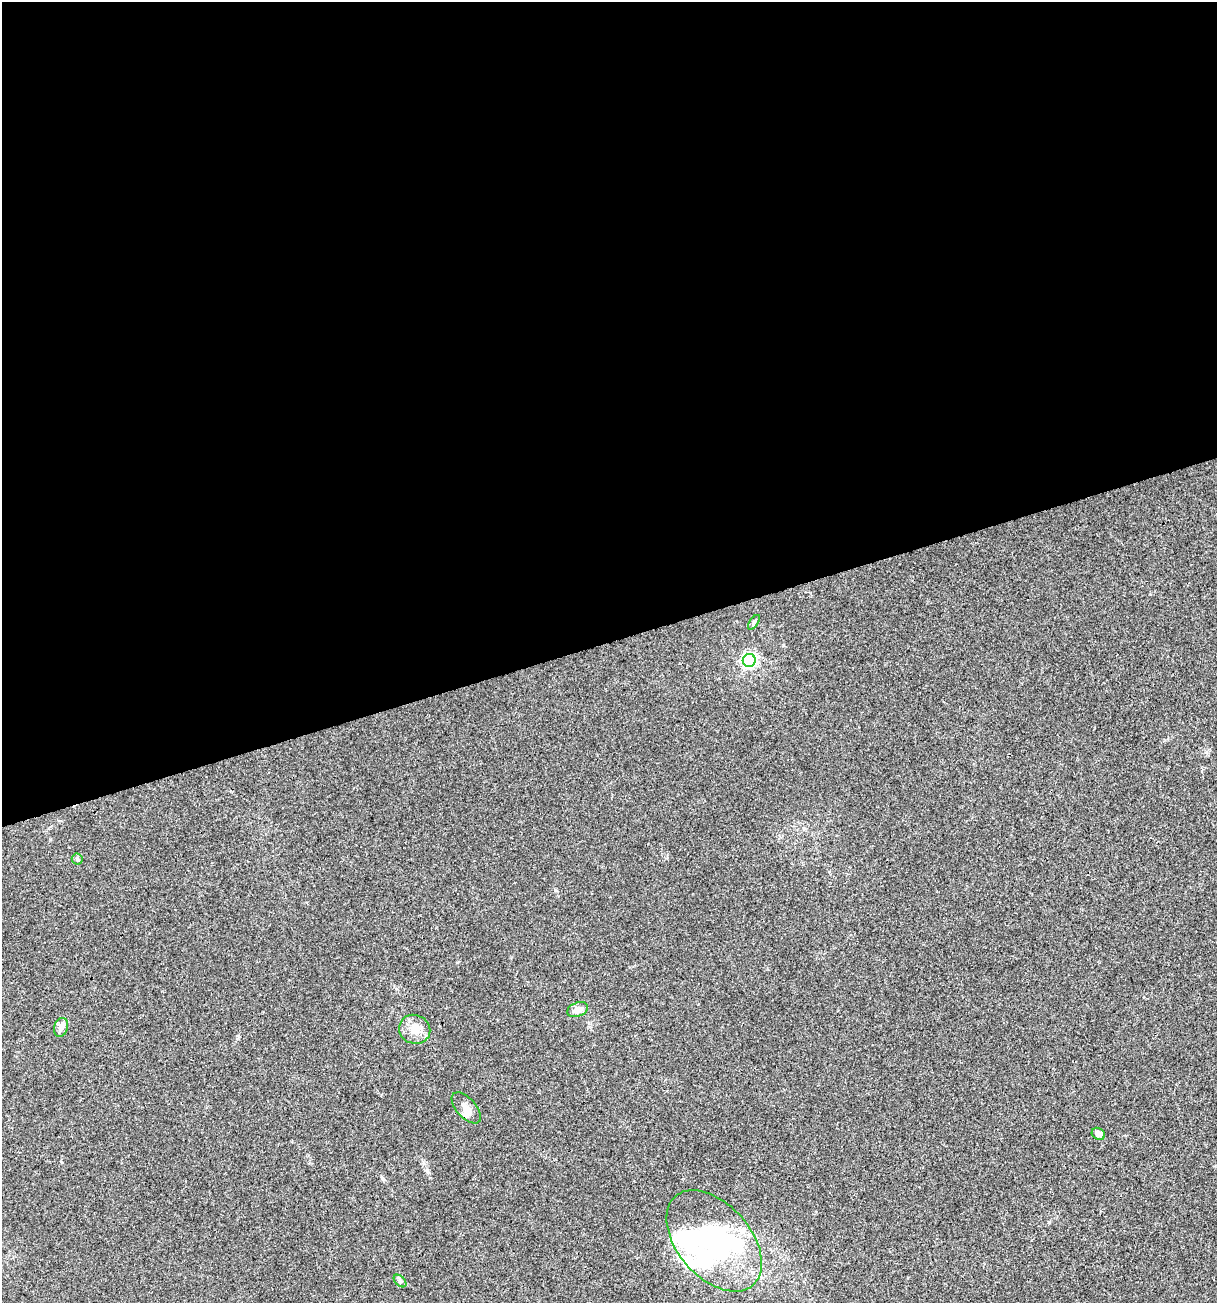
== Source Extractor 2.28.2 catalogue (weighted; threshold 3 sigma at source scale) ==
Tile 2 of 4 x 4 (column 2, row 1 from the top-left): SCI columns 1317-2531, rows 3905-5205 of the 5012 x 5207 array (HDU 1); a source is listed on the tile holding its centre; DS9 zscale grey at full resolution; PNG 1219 x 1305 px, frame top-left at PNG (2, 2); each listed source drawn as its Kron ellipse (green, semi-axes under 4 px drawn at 4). Shown black and unused: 49% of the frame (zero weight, under 3 of 4 exposures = <1% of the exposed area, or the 3 px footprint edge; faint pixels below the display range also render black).
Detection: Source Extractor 2.28.2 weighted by HDU 2 'WHT'; one run over the whole footprint, this tile lists its part. Background 0.00318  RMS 0.0027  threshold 0.0121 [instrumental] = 3 sigma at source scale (4.5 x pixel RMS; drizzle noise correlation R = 1.50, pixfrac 1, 0.0396/0.0396 arcsec/px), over >= 5 px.
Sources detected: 15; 2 inside a brighter object's white glare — neither listed nor drawn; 3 inside a brighter listed object's ellipse — not listed separately; the other 10 listed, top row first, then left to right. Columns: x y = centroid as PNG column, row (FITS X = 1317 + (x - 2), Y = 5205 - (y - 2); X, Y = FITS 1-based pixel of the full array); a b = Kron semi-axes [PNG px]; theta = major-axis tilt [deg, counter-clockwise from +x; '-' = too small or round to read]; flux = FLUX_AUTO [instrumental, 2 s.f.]
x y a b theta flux
754 622 8 4 55 0.48
749 660 6 6 - 70
77 859 5 5 - 0.48
578 1010 11 7 21 2.2
61 1027 9 7 76 1.7
415 1029 16 14 -22 3.6
466 1108 19 9 -48 2.5
1098 1134 7 5 -37 1.7
714 1241 59 36 -49 39
400 1281 7 4 -45 0.53
Overlapping masked pixels (flux is a lower limit): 1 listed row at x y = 466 1108
Unlisted compact peaks at least as high as the median listed source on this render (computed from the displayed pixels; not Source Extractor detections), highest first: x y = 382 1178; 555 890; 427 1170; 457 962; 783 645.